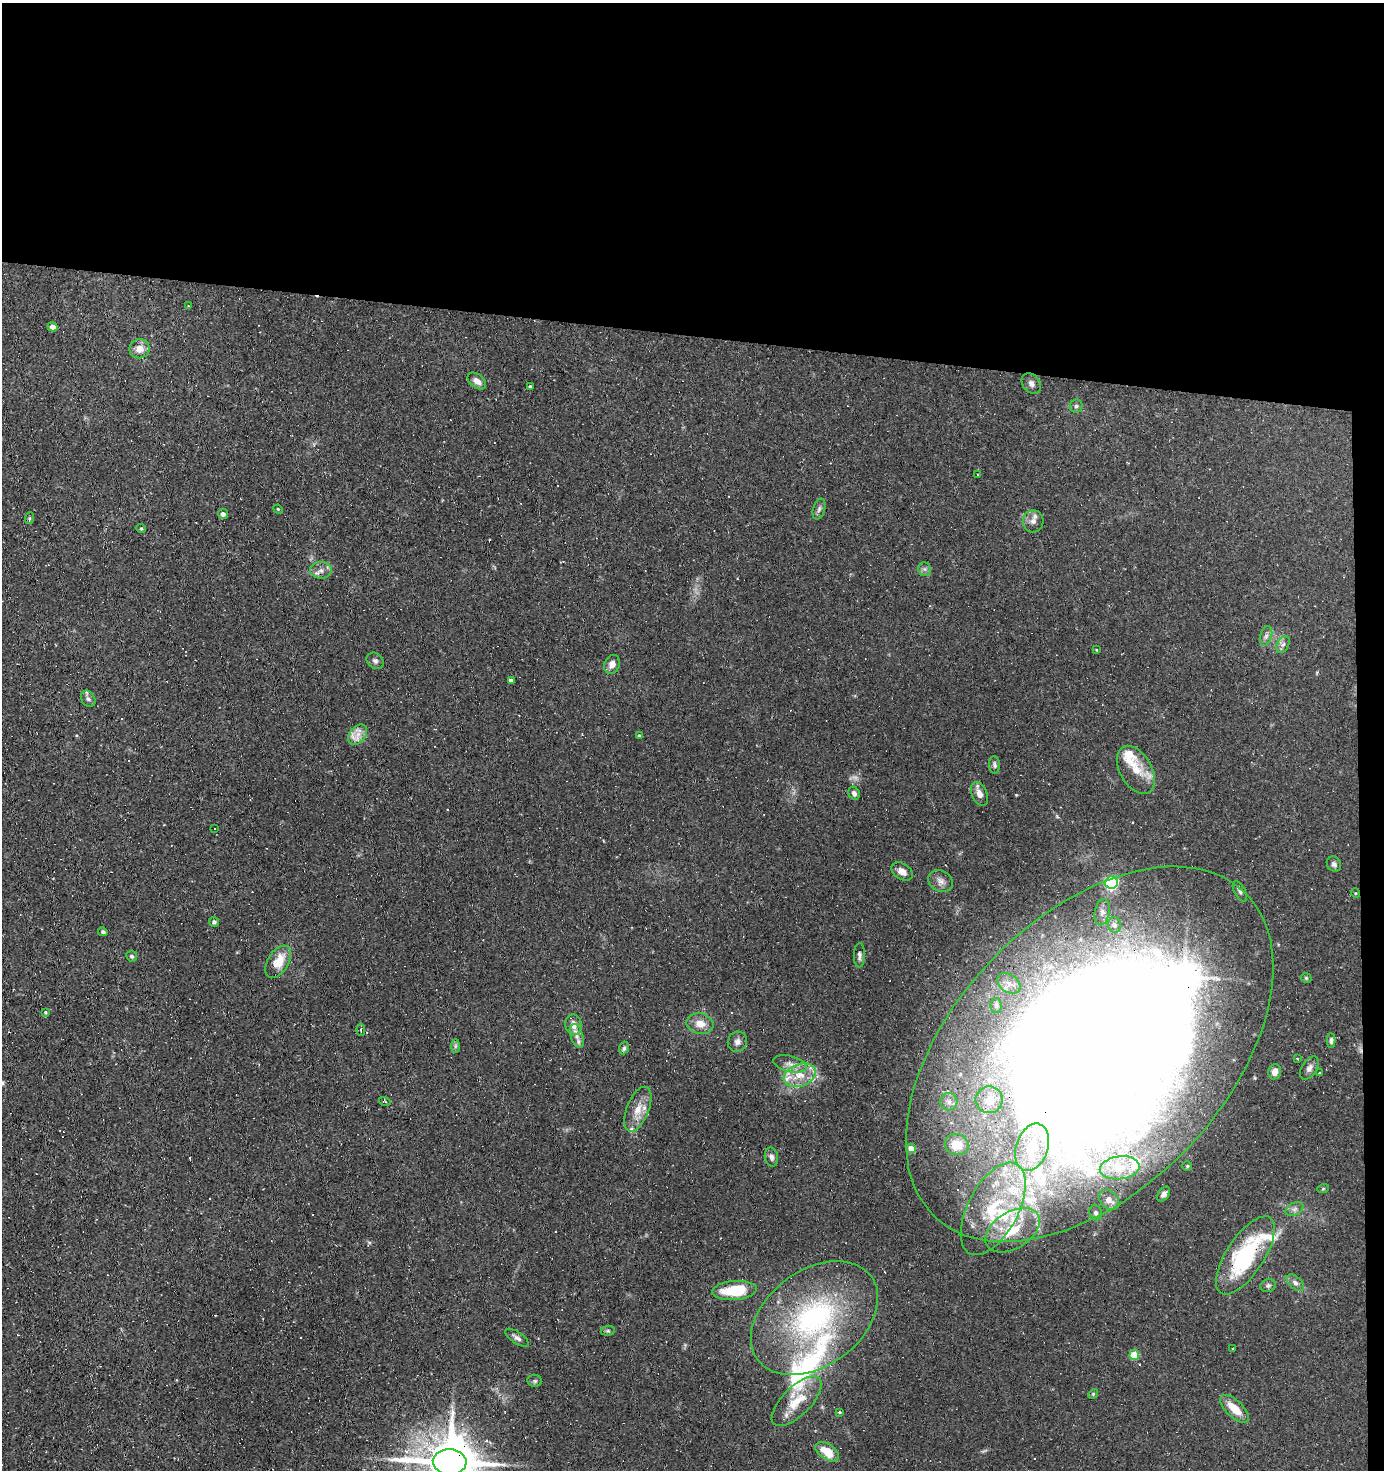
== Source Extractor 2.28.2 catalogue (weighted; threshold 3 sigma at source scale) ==
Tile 3 of 3 x 3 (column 3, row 1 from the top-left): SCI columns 2867-4248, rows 2936-4403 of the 4431 x 4403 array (HDU 1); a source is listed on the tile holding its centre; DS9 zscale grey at full resolution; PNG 1386 x 1472 px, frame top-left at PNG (2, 3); each listed source drawn as its Kron ellipse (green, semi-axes under 4 px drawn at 4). Shown black and unused: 24% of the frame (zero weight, under 2 of 3 exposures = <1% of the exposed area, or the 3 px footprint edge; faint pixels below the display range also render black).
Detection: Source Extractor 2.28.2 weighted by HDU 2 'WHT'; one run over the whole footprint, this tile lists its part. Background 0.154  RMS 0.0067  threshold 0.03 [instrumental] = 3 sigma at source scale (4.5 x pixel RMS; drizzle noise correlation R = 1.50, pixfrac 1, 0.05/0.05 arcsec/px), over >= 5 px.
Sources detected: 121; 5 inside a brighter object's white glare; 10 cosmic-ray / hot-pixel residue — neither listed nor drawn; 11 inside a brighter listed object's ellipse — not listed separately; the other 95 listed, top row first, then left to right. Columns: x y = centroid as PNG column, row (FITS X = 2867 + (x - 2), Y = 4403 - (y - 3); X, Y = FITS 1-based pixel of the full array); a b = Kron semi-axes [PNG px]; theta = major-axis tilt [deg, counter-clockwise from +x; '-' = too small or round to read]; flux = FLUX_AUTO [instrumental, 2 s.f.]
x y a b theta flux
188 306 4 3 - 0.6
53 327 5 4 - 3.9
139 349 10 9 - 5.9
477 381 10 6 -38 3.9
1031 383 11 8 -51 2.9
530 386 3 3 - 0.89
1076 406 6 6 - 1.5
978 475 2 2 - 0.6
278 509 5 4 - 0.62
819 509 11 6 74 2.1
223 514 5 5 - 2.1
29 518 6 3 70 0.86
1033 521 11 10 - 4
141 528 5 4 - 0.78
924 569 6 6 - 1.8
321 570 11 8 0 3.7
1266 636 10 6 75 2.3
1283 644 9 6 61 2.1
1096 650 3 2 - 0.8
375 661 9 7 -41 2.1
612 664 10 7 65 4.7
511 680 4 4 - 2.4
88 699 9 6 -56 2.1
358 735 11 7 51 5.1
639 735 4 3 - 0.66
994 765 9 5 -86 1.6
1136 770 26 16 -60 14
854 793 7 5 -64 2.4
980 794 12 7 -66 4.7
214 829 3 2 - 0.93
1334 864 8 7 - 1.7
902 871 12 7 -34 4.5
941 881 13 10 -30 4.1
1111 883 6 6 - 110
1240 891 11 5 -61 1.9
1355 893 5 3 - 0.53
1102 912 13 7 79 3.6
214 922 5 5 - 1.3
1114 925 8 6 -74 2.2
103 932 5 4 - 1.2
859 955 12 5 88 2.3
132 956 5 5 - 1.4
278 962 18 10 58 13
1306 978 5 4 - 0.83
1009 983 13 8 -34 6.1
996 1005 7 5 89 1.6
45 1012 4 3 - 0.69
700 1024 13 10 -11 7.3
574 1025 10 8 -79 5.5
361 1030 6 2 -86 0.81
577 1036 12 6 -72 3.8
1331 1041 7 3 90 1.5
737 1042 10 9 - 3.2
455 1046 7 4 89 1.2
624 1048 6 4 69 1.4
1090 1054 224 136 46 1700
1298 1058 4 3 - 0.89
790 1064 17 8 -14 5.1
1309 1068 13 7 57 2.9
1275 1072 8 6 77 6.1
1320 1073 3 3 - 1.5
800 1075 17 11 21 12
989 1100 13 13 - 7.9
385 1101 6 2 -14 0.66
949 1102 9 8 - 3.3
638 1109 24 11 68 10
957 1145 12 10 -18 15
1032 1147 24 16 71 25
911 1148 5 4 - 7.2
771 1157 9 6 -78 2.3
1187 1166 5 5 - 0.84
1120 1168 20 11 6 12
1323 1189 6 4 19 0.84
1163 1194 8 5 52 2.5
1109 1200 11 8 -42 4.9
993 1209 50 25 62 61
1294 1209 9 6 27 2.3
1096 1213 7 6 - 1.6
1013 1230 30 18 32 26
1245 1255 45 18 57 65
1295 1283 10 6 -41 2.5
1268 1286 8 6 23 1.6
734 1290 22 9 4 26
814 1318 71 47 36 130
608 1331 7 5 7 1.2
517 1338 14 5 -34 2.6
1232 1349 3 2 - 0.67
1134 1355 5 5 - 19
534 1381 7 5 -5 1.4
1093 1394 5 4 - 0.74
797 1401 32 14 45 17
1235 1409 18 8 -44 12
839 1412 3 2 - 0.69
827 1452 13 7 -34 15
450 1462 17 12 -4 3700
Overlapping masked pixels (flux is a lower limit): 4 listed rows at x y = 1090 1054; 1245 1255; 814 1318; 450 1462
Isophote crosses this tile's border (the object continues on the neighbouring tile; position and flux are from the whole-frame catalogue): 1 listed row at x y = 450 1462